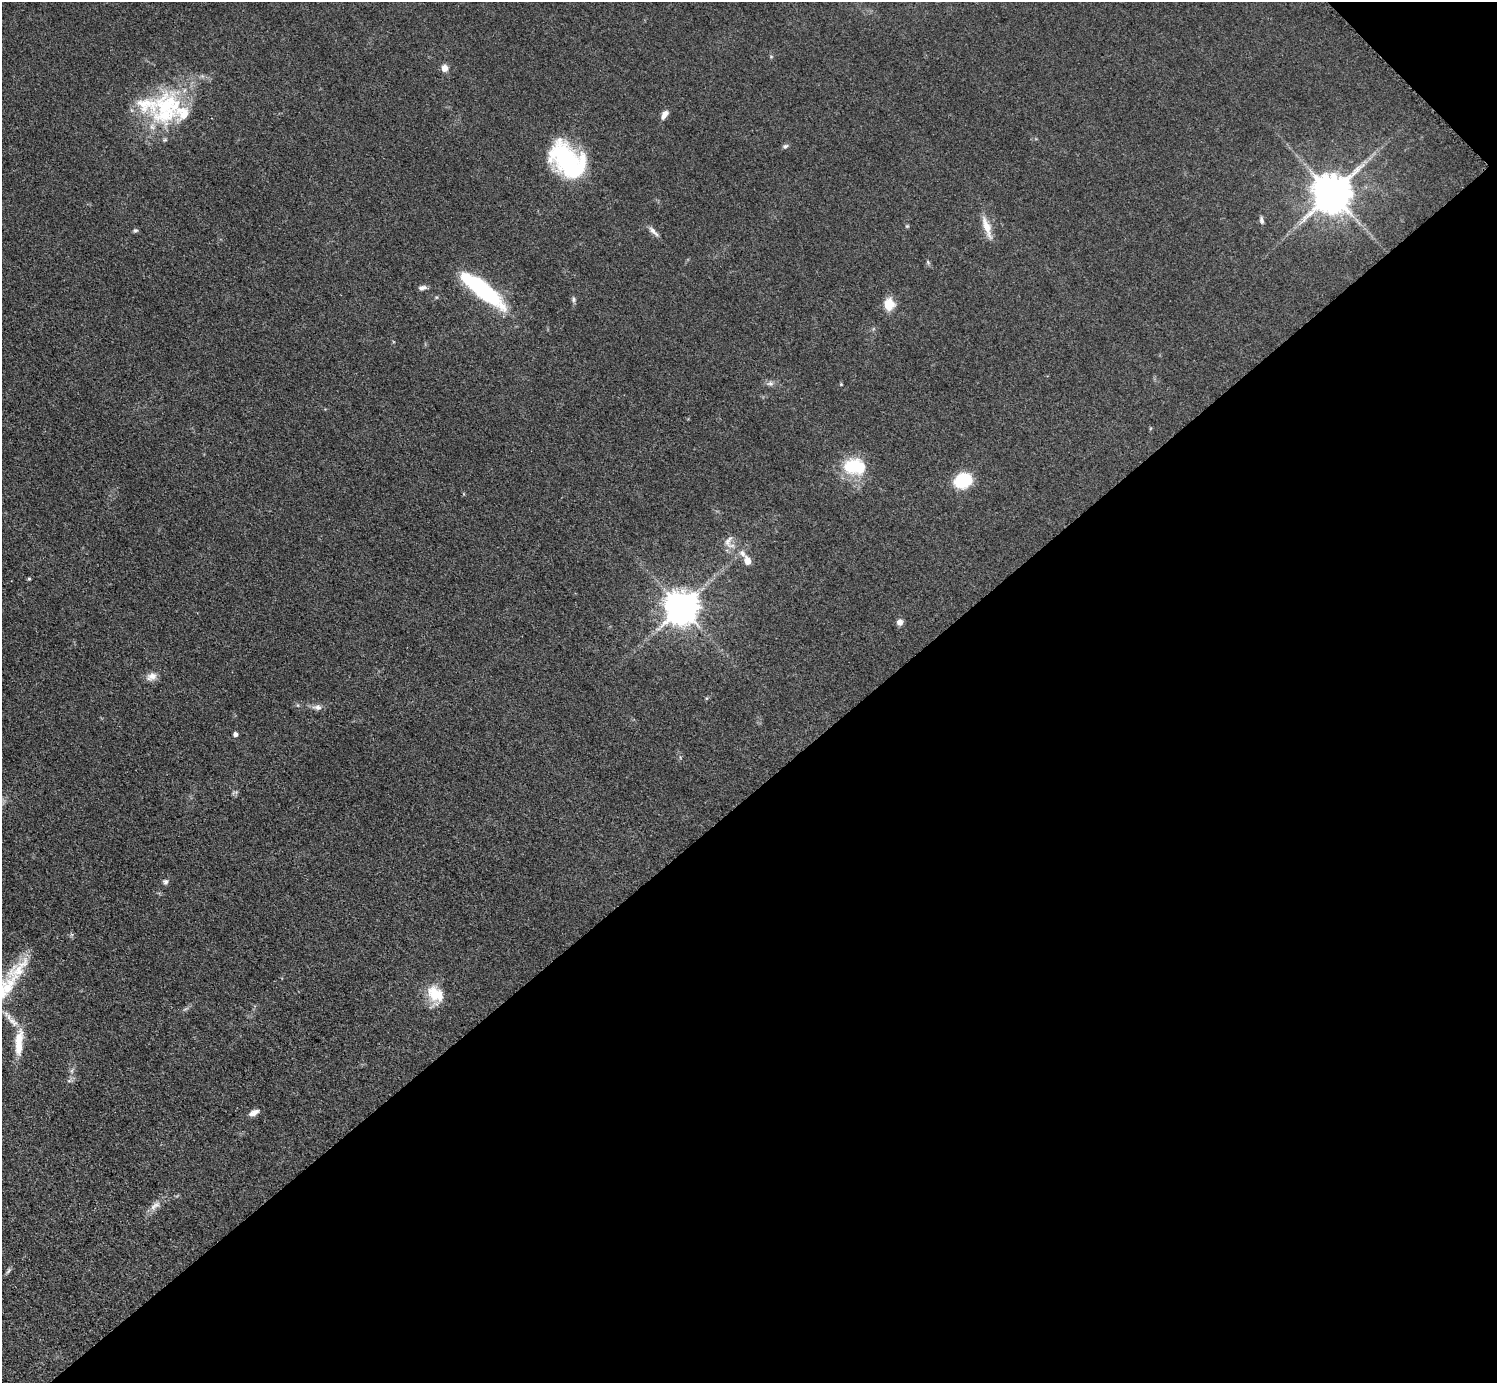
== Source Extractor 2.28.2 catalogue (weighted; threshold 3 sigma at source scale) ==
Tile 12 of 4 x 4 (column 4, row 3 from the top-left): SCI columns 4492-5986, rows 1686-3066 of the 5989 x 5988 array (HDU 1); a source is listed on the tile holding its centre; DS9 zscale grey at full resolution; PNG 1499 x 1385 px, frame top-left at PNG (2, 2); no overlay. Shown black and unused: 43% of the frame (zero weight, under 3 of 5 exposures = <1% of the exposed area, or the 3 px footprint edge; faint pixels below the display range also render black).
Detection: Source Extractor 2.28.2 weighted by HDU 2 'WHT'; one run over the whole footprint, this tile lists its part. Background 0.0499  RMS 0.0053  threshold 0.0238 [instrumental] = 3 sigma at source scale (4.5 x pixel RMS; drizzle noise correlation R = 1.50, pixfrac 1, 0.05/0.05 arcsec/px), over >= 5 px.
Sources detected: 45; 7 inside a brighter listed object's ellipse — not listed separately; the other 38 listed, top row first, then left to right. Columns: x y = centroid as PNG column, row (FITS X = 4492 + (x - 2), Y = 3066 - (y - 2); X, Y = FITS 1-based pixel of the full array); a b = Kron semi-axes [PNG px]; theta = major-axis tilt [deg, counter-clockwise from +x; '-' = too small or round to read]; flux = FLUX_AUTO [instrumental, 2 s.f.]
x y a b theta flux
445 68 8 7 - 3.7
166 105 57 32 45 55
664 115 11 6 55 3.3
785 146 8 5 27 1.2
567 160 39 25 -45 72
1332 193 11 10 - 1800
1261 220 9 5 -78 1.6
907 226 5 4 - 0.62
987 227 31 8 -71 7.5
135 230 6 5 - 0.93
653 231 16 5 -46 2.8
928 262 7 4 -54 0.84
422 288 10 6 11 2
482 290 53 14 -38 64
573 299 10 4 -86 1.2
889 304 11 9 -88 11
770 383 10 7 -1 2
841 384 4 4 - 0.49
854 466 28 20 -5 25
963 480 14 11 18 35
728 541 20 9 71 4.6
747 561 9 6 -69 4.9
29 579 5 4 - 0.68
682 608 10 10 - 1200
900 622 7 6 - 3.1
152 677 13 10 25 3.9
317 707 12 7 -5 2.8
236 734 4 4 - 2.1
165 882 7 6 - 1.5
19 969 58 21 49 24
435 994 24 18 -62 14
13 1022 19 9 -42 5.7
19 1039 26 11 73 10
72 1071 7 4 -72 1.1
69 1081 7 4 19 1
254 1113 12 6 27 3.2
155 1206 18 9 40 4.2
8 1271 9 4 55 1.1